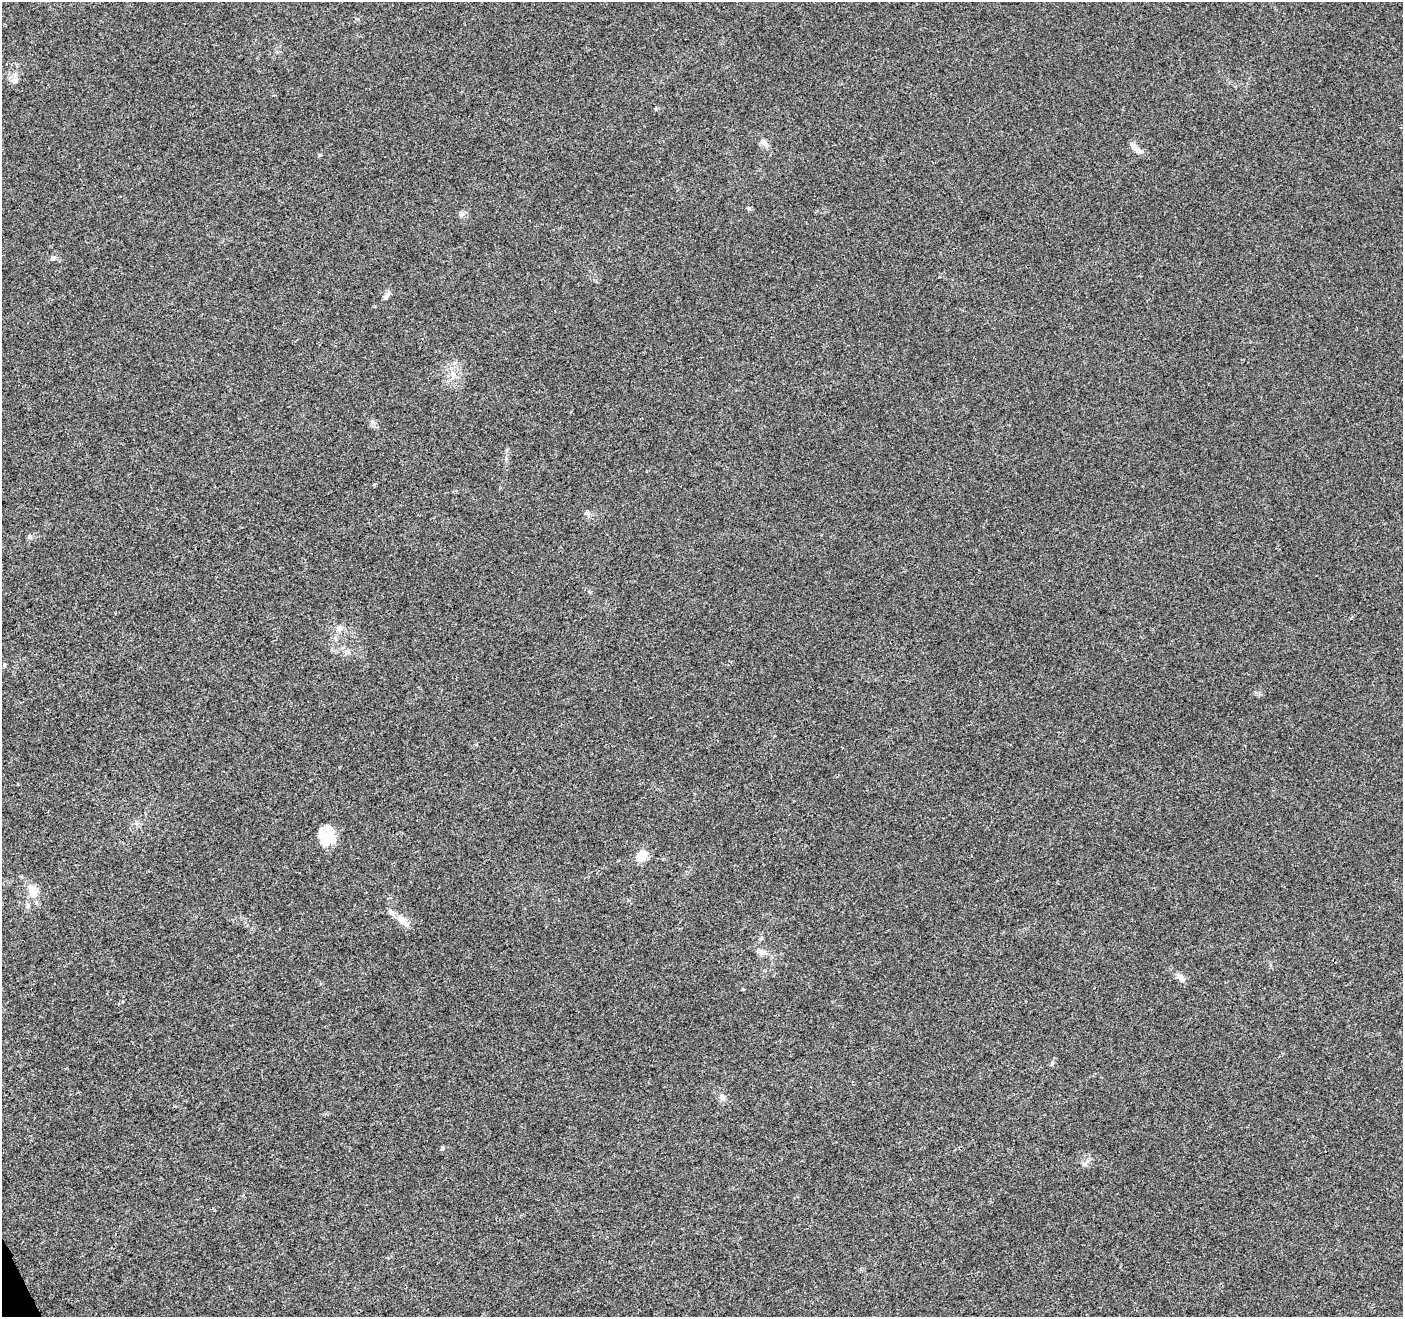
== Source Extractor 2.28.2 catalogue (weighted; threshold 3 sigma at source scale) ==
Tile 7 of 4 x 4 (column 3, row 2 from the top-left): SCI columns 2858-4258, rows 2801-4115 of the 5711 x 5544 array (HDU 1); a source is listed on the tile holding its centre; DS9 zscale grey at full resolution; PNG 1405 x 1319 px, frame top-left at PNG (2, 2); no overlay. Shown black and unused: <1% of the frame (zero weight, under 3 of 4 exposures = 5% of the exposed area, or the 3 px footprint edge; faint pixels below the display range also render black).
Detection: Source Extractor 2.28.2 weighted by HDU 2 'WHT'; one run over the whole footprint, this tile lists its part. Background 0.00813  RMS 0.0027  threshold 0.0121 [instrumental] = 3 sigma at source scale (4.5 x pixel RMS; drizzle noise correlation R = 1.50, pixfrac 1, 0.0396/0.0396 arcsec/px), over >= 5 px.
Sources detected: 18; all 18 listed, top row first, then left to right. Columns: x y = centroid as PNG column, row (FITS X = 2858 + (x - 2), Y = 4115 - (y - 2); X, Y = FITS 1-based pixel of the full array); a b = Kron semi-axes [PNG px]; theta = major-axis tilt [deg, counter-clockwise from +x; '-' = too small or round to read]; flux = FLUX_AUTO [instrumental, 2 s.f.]
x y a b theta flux
14 80 9 8 - 1.2
764 143 15 6 -51 1.3
1137 149 17 6 -23 1.4
749 209 6 4 -1 0.38
53 258 7 6 - 0.76
388 295 9 6 43 0.86
587 513 8 4 -44 0.59
30 536 7 6 - 0.66
339 628 9 7 12 1.1
327 838 21 17 -33 6.1
641 856 8 6 49 7.3
33 891 19 9 -71 3.8
402 921 19 8 -45 2.4
763 952 12 7 -18 1.3
1181 978 12 7 -44 1.4
1052 1064 6 5 - 0.46
722 1097 9 6 -62 0.98
442 1148 6 4 79 0.45
Unlisted compact peaks at least as high as the median listed source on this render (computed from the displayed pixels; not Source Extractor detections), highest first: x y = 319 155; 372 422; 374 484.